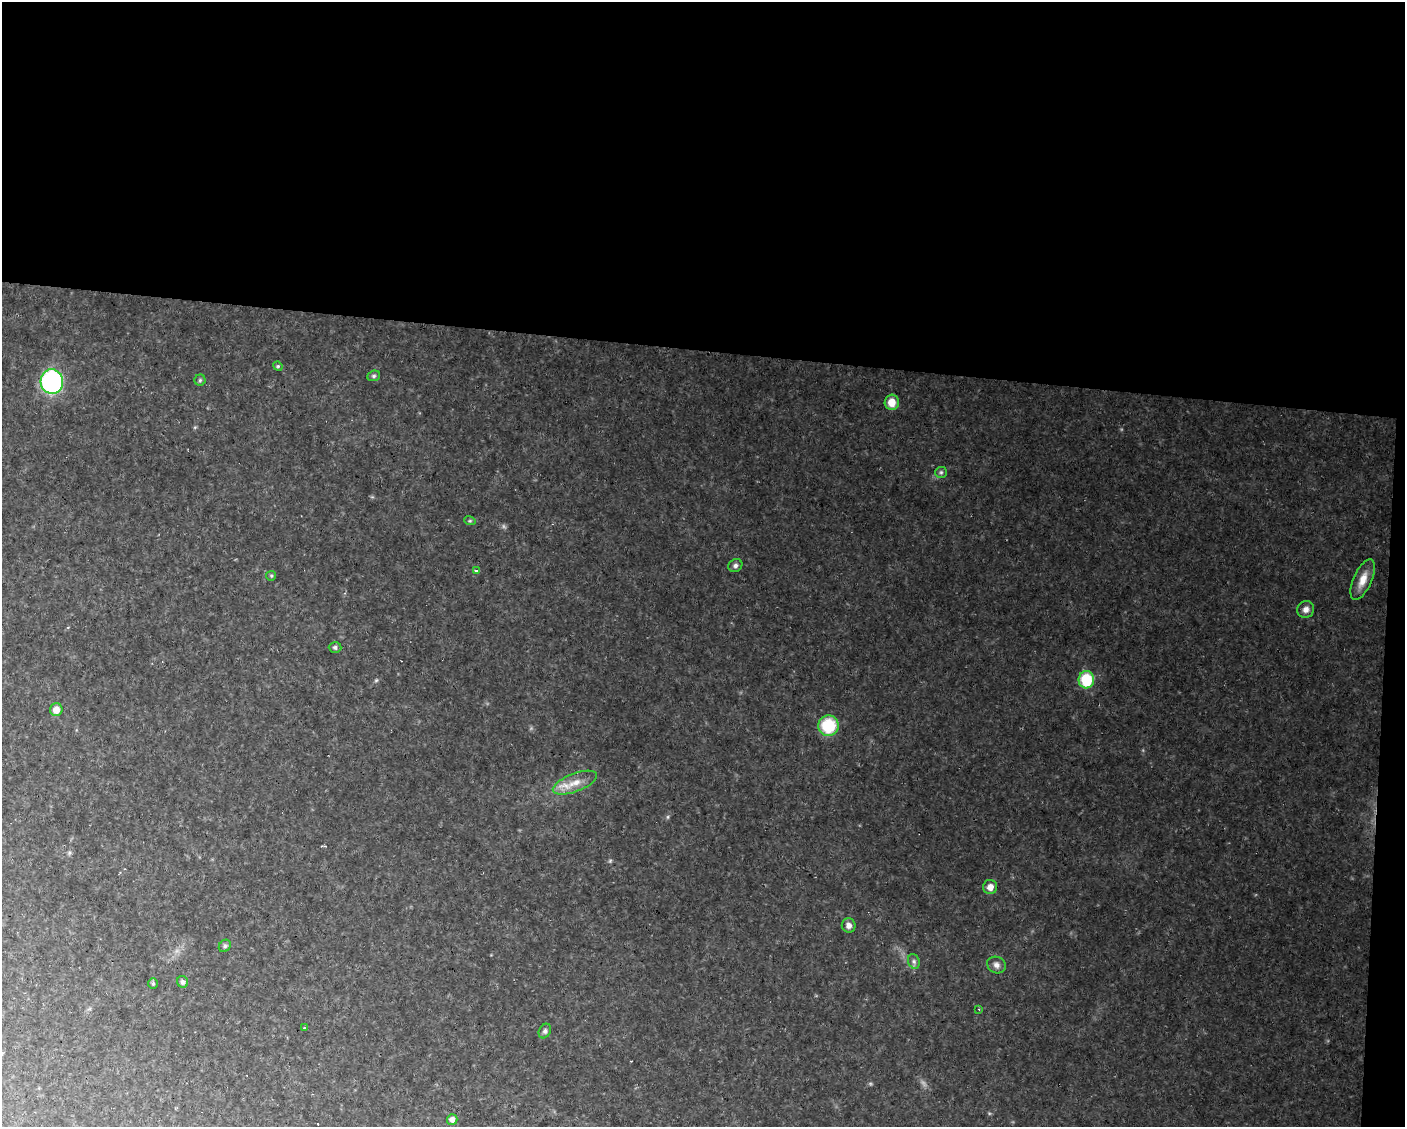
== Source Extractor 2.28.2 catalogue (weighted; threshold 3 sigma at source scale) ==
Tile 3 of 3 x 4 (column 3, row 1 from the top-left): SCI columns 3018-4420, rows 3377-4501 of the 4522 x 4501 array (HDU 1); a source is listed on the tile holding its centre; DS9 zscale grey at full resolution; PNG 1407 x 1129 px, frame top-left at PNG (2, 2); each listed source drawn as its Kron ellipse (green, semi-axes under 4 px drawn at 4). Shown black and unused: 32% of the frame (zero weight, under 2 of 3 exposures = <1% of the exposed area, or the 3 px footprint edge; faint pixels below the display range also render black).
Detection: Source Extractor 2.28.2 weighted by HDU 2 'WHT'; one run over the whole footprint, this tile lists its part. Background 0.146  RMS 0.012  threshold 0.0553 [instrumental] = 3 sigma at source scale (4.5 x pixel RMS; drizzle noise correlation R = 1.50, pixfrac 1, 0.05/0.05 arcsec/px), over >= 5 px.
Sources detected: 33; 5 cosmic-ray / hot-pixel residue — neither listed nor drawn; the other 28 listed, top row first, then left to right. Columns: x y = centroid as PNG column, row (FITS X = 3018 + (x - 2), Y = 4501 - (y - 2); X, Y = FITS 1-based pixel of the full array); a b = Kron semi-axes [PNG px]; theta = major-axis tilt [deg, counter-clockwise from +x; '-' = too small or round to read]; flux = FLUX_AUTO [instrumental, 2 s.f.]
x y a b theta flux
278 366 5 4 - 1.5
374 376 6 5 - 2.3
200 380 5 5 - 2.1
52 382 12 11 - 200
892 402 7 7 - 15
941 472 6 5 - 2.3
470 521 6 3 -17 1.4
735 565 7 6 - 3.6
476 571 3 2 - 2.5
271 576 5 4 - 1.6
1363 580 22 9 66 16
1306 609 9 8 - 6.7
335 647 6 5 - 2.9
1086 680 9 7 85 52
56 710 6 6 - 11
828 726 10 10 - 53
575 783 23 9 21 18
990 887 7 7 - 9.6
849 925 7 7 - 5.7
225 946 7 5 45 2.3
914 961 7 5 -70 3.3
996 965 9 8 - 6.2
183 982 6 5 - 3.4
153 983 5 5 - 1.9
979 1009 3 3 - 0.86
305 1028 3 2 - 1.9
545 1031 7 5 62 3.1
452 1119 5 5 - 5.9